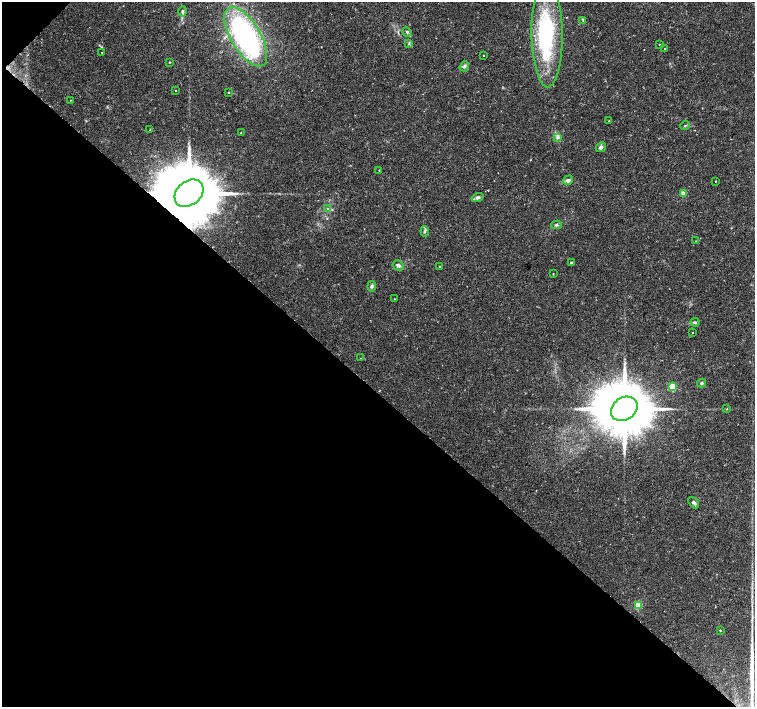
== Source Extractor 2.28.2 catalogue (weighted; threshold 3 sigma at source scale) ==
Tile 9 of 4 x 4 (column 1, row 3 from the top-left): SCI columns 10-1515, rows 1644-3052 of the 6035 x 6035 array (HDU 1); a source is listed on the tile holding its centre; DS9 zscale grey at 2 x 2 block average (1 PNG px = mean of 2 x 2 image px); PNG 757 x 709 px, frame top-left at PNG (2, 2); each listed source drawn as its Kron ellipse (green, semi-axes under 4 px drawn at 4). Shown black and unused: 45% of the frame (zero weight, under 2 of 3 exposures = <1% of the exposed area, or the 3 px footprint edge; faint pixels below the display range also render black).
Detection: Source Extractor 2.28.2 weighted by HDU 2 'WHT'; one run over the whole footprint, this tile lists its part. Background 0.0488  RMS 0.0036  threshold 0.0161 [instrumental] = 3 sigma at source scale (4.5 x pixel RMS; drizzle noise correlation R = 1.50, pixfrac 1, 0.0396/0.0396 arcsec/px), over >= 5 px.
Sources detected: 54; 3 inside a brighter object's white glare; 3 cosmic-ray / hot-pixel residue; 1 long thin detection or spike segment (spike, bleed or trail) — neither listed nor drawn; the other 47 listed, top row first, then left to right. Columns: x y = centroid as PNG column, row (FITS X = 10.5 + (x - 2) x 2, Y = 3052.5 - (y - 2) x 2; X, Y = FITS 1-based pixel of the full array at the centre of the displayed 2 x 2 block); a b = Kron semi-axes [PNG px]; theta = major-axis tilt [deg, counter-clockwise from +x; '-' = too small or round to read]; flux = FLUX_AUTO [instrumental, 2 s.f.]
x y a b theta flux
182 11 5 4 - 1.8
583 20 4 2 - 0.87
407 32 5 3 - 1.2
547 34 53 15 -89 79
246 37 33 15 -59 190
409 44 4 2 - 0.74
659 44 2 2 - 1.3
664 48 2 2 - 1.1
102 52 2 2 - 0.51
483 55 2 2 - 1.4
169 62 3 2 - 0.45
464 66 5 4 - 1.8
176 91 2 2 - 0.36
229 92 3 2 - 0.36
70 100 2 2 - 0.38
609 121 2 2 - 1.9
685 126 5 3 - 0.95
150 130 2 2 - 0.41
241 132 2 2 - 0.58
557 138 4 3 - 1.3
601 147 5 4 - 2.4
379 170 2 2 - 0.47
568 180 5 4 - 2.3
715 181 2 2 - 1.7
189 193 16 11 39 11000
683 193 3 3 - 10
478 197 6 4 20 2.1
327 208 3 2 - 0.67
556 225 5 3 - 1.3
425 231 5 3 - 1.3
696 241 2 2 - 0.42
571 263 3 3 - 1.1
398 265 6 4 -29 2.4
440 267 2 2 - 0.7
553 274 2 2 - 0.48
372 286 5 4 - 1.9
395 299 2 2 - 1.4
695 322 4 3 - 1.3
693 333 2 2 - 0.56
361 358 2 2 - 0.31
702 383 4 3 - 1.1
673 387 3 3 - 26
624 409 14 11 35 7700
727 409 2 2 - 0.48
694 503 7 4 -47 1.8
638 605 3 3 - 30
720 630 2 2 - 0.74
Overlapping masked pixels (flux is a lower limit): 1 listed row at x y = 189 193
Diffuse or blended objects may show on this block-average render without a row.